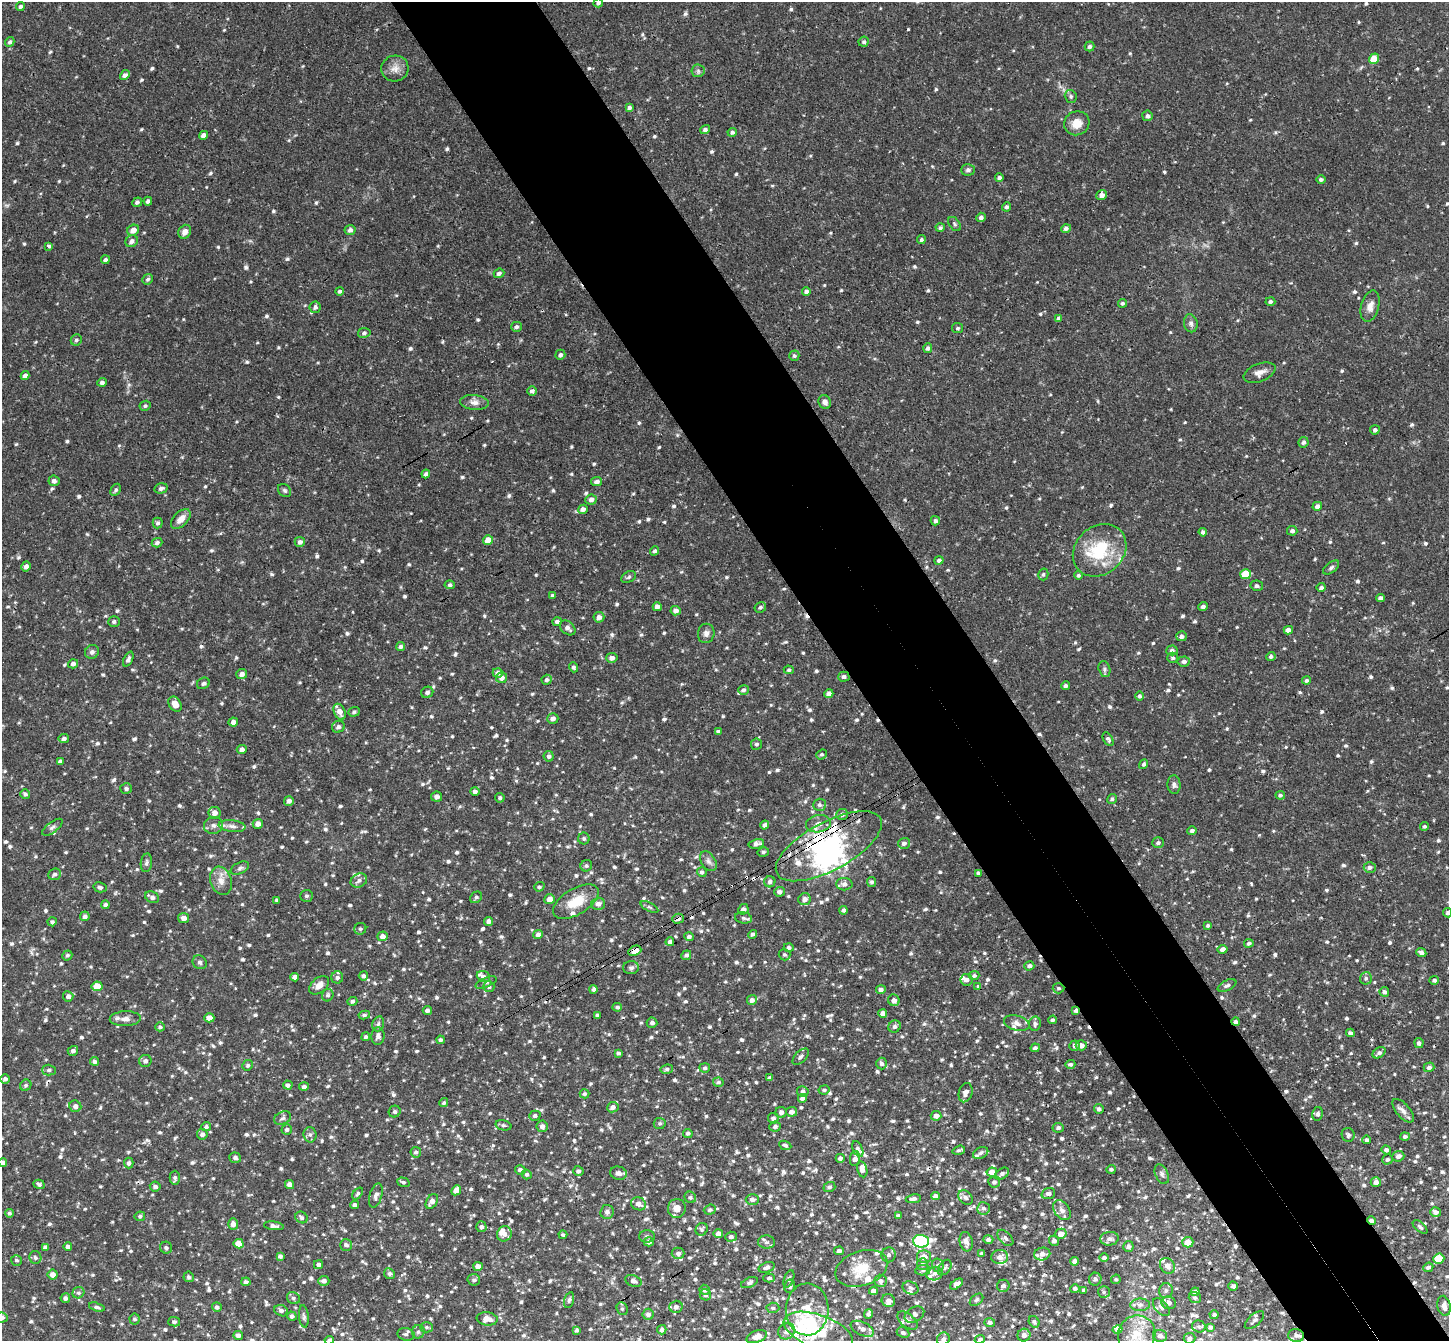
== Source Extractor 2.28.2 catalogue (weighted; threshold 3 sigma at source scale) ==
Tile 6 of 4 x 4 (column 2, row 2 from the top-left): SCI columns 1502-2948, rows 3002-4340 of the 5893 x 5868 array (HDU 1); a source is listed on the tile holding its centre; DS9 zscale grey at full resolution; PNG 1451 x 1343 px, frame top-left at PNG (2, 2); each listed source drawn as its Kron ellipse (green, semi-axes under 4 px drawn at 4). Shown black and unused: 10% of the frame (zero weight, under 3 of 4 exposures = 6% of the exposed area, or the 3 px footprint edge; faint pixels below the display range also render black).
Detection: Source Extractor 2.28.2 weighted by HDU 2 'WHT'; one run over the whole footprint, this tile lists its part. Background 0.032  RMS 0.0031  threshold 0.0139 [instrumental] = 3 sigma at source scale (4.5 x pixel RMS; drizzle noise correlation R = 1.50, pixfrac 1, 0.05/0.05 arcsec/px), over >= 5 px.
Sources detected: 1245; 1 too faint to see at this stretch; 5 inside a brighter object's white glare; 17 cosmic-ray / hot-pixel residue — neither listed nor drawn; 47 inside a brighter listed object's ellipse — not listed separately; of the other 1175, all 500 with FLUX_AUTO >= 0.63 (the completeness limit of this list) listed and drawn (675 fainter detections not listed), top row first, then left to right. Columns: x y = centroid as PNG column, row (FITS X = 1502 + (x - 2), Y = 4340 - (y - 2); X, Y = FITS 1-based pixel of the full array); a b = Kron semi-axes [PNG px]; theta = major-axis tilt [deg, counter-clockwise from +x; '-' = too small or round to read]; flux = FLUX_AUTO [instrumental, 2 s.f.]
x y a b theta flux
598 3 5 4 - 0.74
20 6 4 4 - 0.69
10 42 5 4 - 0.7
864 42 5 5 - 0.66
1089 46 5 5 - 0.85
1374 59 5 5 - 5.6
395 68 13 13 - 2.8
698 71 6 6 - 0.73
125 75 5 4 - 1
1071 96 7 6 - 0.72
629 107 4 4 - 0.76
1147 116 5 5 - 0.93
1077 123 13 12 - 3.7
705 130 5 4 - 1.1
732 132 4 4 - 0.85
204 135 5 4 - 1.5
968 170 7 6 - 0.89
999 177 4 4 - 0.85
1321 179 4 4 - 0.68
1102 195 5 4 - 1.4
148 201 4 4 - 0.84
137 202 5 4 - 0.83
1006 207 4 4 - 0.79
981 217 5 4 - 1.1
955 224 8 5 -54 0.65
940 228 4 4 - 0.73
1066 228 5 4 - 0.91
133 230 6 5 - 2.4
350 230 5 5 - 1
185 232 7 6 - 1.9
921 239 4 4 - 0.64
132 241 7 5 32 1.3
49 246 4 3 - 0.81
105 260 4 4 - 0.84
499 273 5 4 - 1.1
148 279 5 5 - 0.67
339 291 4 4 - 0.64
806 291 4 4 - 1
1270 302 5 4 - 0.67
1122 303 4 4 - 0.64
1370 306 16 9 75 2.4
315 307 6 5 - 0.87
1059 318 4 4 - 0.96
1191 323 9 7 -78 1.2
516 327 5 5 - 0.77
958 328 5 5 - 0.63
364 333 6 5 - 0.74
76 340 6 5 - 0.7
928 348 5 4 - 0.94
560 355 5 5 - 0.86
794 356 5 5 - 0.68
1260 373 17 9 21 2.4
25 376 4 4 - 1.4
102 382 5 4 - 0.95
532 391 5 5 - 1
474 402 14 7 -5 2
825 402 7 6 - 1.2
145 406 6 5 - 0.65
1375 430 5 4 - 0.96
1303 442 5 5 - 0.97
426 474 4 3 - 0.88
54 481 5 5 - 1.1
597 482 5 4 - 1.2
161 488 7 5 14 0.94
116 490 6 4 59 0.7
285 490 7 5 -46 0.67
591 500 6 5 - 1.1
1317 506 5 4 - 1.3
583 509 5 4 - 1.2
181 519 12 7 46 2.5
935 521 4 4 - 0.84
158 523 5 5 - 0.74
1292 531 5 5 - 1
1203 532 4 4 - 0.89
488 540 5 5 - 3.4
300 542 5 5 - 1.1
157 543 5 4 - 0.82
1100 550 29 24 43 17
655 551 5 4 - 0.71
939 560 4 4 - 1
26 566 5 4 - 1.4
1331 567 9 5 38 0.71
1043 574 6 5 - 0.69
1246 574 5 5 - 8.7
1078 575 4 4 - 0.65
629 577 8 5 28 0.74
450 585 5 4 - 0.66
1257 586 6 5 - 0.9
1321 587 4 4 - 0.78
553 595 4 4 - 0.81
1380 598 4 4 - 1.1
1203 606 4 4 - 1
657 607 4 4 - 1.3
760 607 6 5 - 0.67
676 611 5 4 - 1.8
599 617 5 5 - 1.4
114 622 5 5 - 0.76
557 622 4 4 - 1.1
568 628 9 6 -41 1.3
1288 630 4 4 - 1.5
706 633 10 8 79 1.4
1181 636 5 5 - 1.1
401 647 5 4 - 0.79
1172 650 5 5 - 0.98
92 652 7 6 - 0.99
1271 656 5 4 - 0.83
612 658 5 5 - 1.4
1173 658 5 5 - 0.69
128 659 8 4 64 1
1184 661 6 5 - 1.1
73 664 5 4 - 1.1
574 667 5 4 - 0.7
1104 669 8 5 -75 0.73
789 670 5 4 - 0.73
498 673 5 4 - 1
242 674 5 5 - 1.5
844 677 6 5 - 0.91
502 678 5 5 - 1.6
547 680 5 5 - 0.75
1306 680 4 4 - 0.78
203 683 7 5 31 0.74
1066 686 4 4 - 0.73
743 690 5 4 - 0.79
427 692 6 5 - 0.87
829 694 4 4 - 1.8
1139 696 4 4 - 0.71
175 704 8 6 -56 3.1
340 712 8 5 -66 2.3
354 712 6 4 20 0.71
553 719 6 5 - 1.2
233 722 5 4 - 1.4
338 727 6 6 - 1
718 732 4 3 - 0.71
64 738 5 4 - 0.93
1108 739 7 4 -59 0.81
757 744 5 5 - 0.79
242 749 5 4 - 1.2
822 754 6 4 40 0.65
549 756 5 5 - 0.91
60 762 4 4 - 1
1144 764 5 4 - 0.77
1174 785 9 6 -85 1
126 788 6 5 - 0.7
475 791 5 4 - 0.9
25 794 5 4 - 0.72
1280 795 4 4 - 0.65
437 797 5 5 - 1.1
500 798 5 4 - 0.66
1112 799 5 4 - 0.76
289 801 5 4 - 1.2
819 805 6 6 - 0.83
215 813 6 6 - 2.1
842 814 6 5 - 1
258 824 5 5 - 1.8
819 824 12 8 10 2.5
213 825 9 8 - 1.5
764 825 4 3 - 0.87
232 826 13 6 -7 1.6
1424 826 4 4 - 0.64
52 827 12 5 37 0.91
1192 831 5 4 - 0.93
584 839 6 5 - 0.7
904 843 6 5 - 1.1
1158 843 6 5 - 1
756 844 8 4 12 1.2
829 846 59 24 28 34
763 852 6 4 14 0.65
708 861 11 7 -58 1.4
146 863 9 5 83 0.81
586 866 6 5 - 0.71
1370 867 6 5 - 1
240 868 10 5 26 0.87
702 872 5 5 - 0.91
978 873 4 3 - 0.68
55 874 6 5 - 0.94
221 881 14 10 -69 2.9
359 881 8 6 25 1.3
770 882 5 5 - 1
872 882 5 4 - 0.68
844 884 8 6 -1 1.2
100 887 7 5 -13 0.78
539 887 5 4 - 0.69
780 892 5 5 - 1.1
307 896 6 6 - 0.72
152 897 7 5 -28 1.1
476 897 6 5 - 0.73
549 899 5 5 - 2
805 899 6 6 - 1.5
277 900 4 3 - 0.64
576 902 25 13 31 7.7
598 904 7 6 - 1.5
105 905 4 4 - 0.71
649 907 9 4 -27 0.64
743 909 5 5 - 1.5
843 910 4 4 - 0.93
1447 913 4 4 - 0.69
85 916 5 5 - 1
184 918 5 5 - 1.7
743 918 8 5 -10 0.85
678 919 6 5 - 1
488 921 4 4 - 0.99
52 922 4 4 - 0.67
1208 925 4 3 - 0.63
360 929 6 5 - 0.63
753 934 5 4 - 0.68
538 935 5 4 - 1.2
382 936 5 5 - 1.7
689 937 5 4 - 0.95
670 942 4 4 - 0.97
1249 943 4 4 - 0.89
789 947 5 4 - 0.83
1223 949 5 4 - 1.8
635 951 7 5 25 3.1
1421 953 5 4 - 1.2
67 955 5 5 - 0.66
686 955 5 4 - 0.98
784 955 6 5 - 0.66
200 962 7 6 - 0.87
1029 966 5 4 - 1.1
631 968 8 6 0 0.85
363 976 5 4 - 0.93
974 976 5 4 - 0.68
295 977 4 4 - 1.3
337 977 6 6 - 0.76
483 977 7 5 -23 1.1
1366 978 6 6 - 0.79
966 980 6 6 - 1.4
1434 980 5 4 - 0.81
486 982 11 4 23 0.83
319 985 11 7 41 2.3
1227 985 10 5 25 0.94
97 986 5 5 - 5.5
978 986 3 3 - 0.89
489 987 5 5 - 0.79
1058 988 6 5 - 0.66
593 989 4 4 - 0.89
881 989 5 4 - 1.1
1384 992 5 5 - 0.95
328 995 6 5 - 0.72
68 996 5 5 - 1.2
752 1000 5 5 - 1.2
894 1000 6 5 - 1.8
352 1001 5 4 - 0.79
617 1007 5 4 - 0.75
427 1010 4 4 - 1
1076 1011 4 3 - 0.91
883 1013 4 4 - 2
364 1015 6 4 10 0.66
598 1015 4 4 - 0.72
209 1018 5 4 - 3.1
125 1019 15 7 2 2
1052 1020 4 4 - 0.68
1236 1022 4 4 - 0.93
652 1023 5 5 - 1.1
1017 1023 13 7 -16 1.5
378 1024 7 5 73 0.87
1035 1024 7 6 - 1.1
894 1026 6 6 - 0.97
160 1027 4 4 - 0.68
1350 1033 4 4 - 0.93
378 1036 9 6 85 1.3
366 1037 4 4 - 0.67
440 1040 4 4 - 0.66
1419 1043 5 4 - 0.94
1081 1045 5 5 - 2.2
1074 1046 5 5 - 0.83
1035 1048 4 3 - 0.71
73 1051 5 5 - 0.98
618 1053 4 4 - 0.73
1379 1053 7 5 34 1.1
801 1057 10 5 45 0.86
94 1061 4 4 - 0.82
145 1061 6 6 - 1.1
882 1063 6 5 - 0.92
1070 1064 5 4 - 0.66
248 1065 5 5 - 0.76
1429 1067 5 5 - 1.1
705 1068 5 4 - 0.75
667 1069 6 4 10 0.67
49 1070 7 5 -1 0.76
769 1078 4 4 - 0.87
5 1079 5 4 - 1
718 1082 5 4 - 0.69
26 1085 6 5 - 0.64
288 1085 4 4 - 1
304 1087 5 4 - 0.93
824 1090 5 4 - 0.63
803 1091 6 5 - 0.93
966 1093 10 6 74 1.6
584 1094 5 4 - 0.66
802 1098 4 4 - 1
444 1103 4 4 - 0.63
75 1106 6 5 - 1.4
613 1107 6 5 - 1.2
1099 1109 5 5 - 1
1403 1111 14 6 -49 1.7
395 1112 6 5 - 0.81
781 1112 5 5 - 1.1
791 1112 5 5 - 1.6
1318 1114 7 5 80 0.85
535 1116 5 5 - 0.91
936 1116 5 5 - 1.7
283 1118 9 6 25 0.93
773 1118 5 5 - 1.1
660 1123 6 5 - 0.7
503 1125 8 5 -15 0.74
542 1126 6 5 - 1.3
206 1127 5 4 - 0.75
775 1127 6 5 - 0.78
1058 1128 5 5 - 0.84
287 1129 5 5 - 0.82
688 1133 5 4 - 0.69
202 1134 5 5 - 1.2
310 1135 7 6 - 0.9
1348 1135 7 6 - 0.69
1405 1136 4 4 - 0.85
1367 1140 4 4 - 0.77
785 1145 6 4 -24 0.71
858 1149 8 5 -65 0.9
959 1150 6 4 18 0.66
1386 1150 5 4 - 0.94
416 1152 5 5 - 0.9
981 1153 8 5 26 0.98
1398 1156 6 5 - 1.3
235 1158 6 5 - 0.9
840 1158 4 4 - 0.96
855 1159 7 5 84 1.8
1387 1159 5 5 - 0.69
3 1163 4 4 - 0.83
129 1163 5 4 - 1
862 1169 8 5 -78 1.9
1111 1169 5 4 - 0.64
520 1170 5 5 - 0.93
578 1171 5 5 - 1
992 1172 5 4 - 2.2
618 1173 8 6 -12 1.5
527 1174 5 4 - 0.65
1002 1174 8 5 34 0.96
1162 1174 10 6 -65 1.1
175 1178 7 5 -89 0.82
403 1182 6 4 -18 0.7
994 1182 6 5 - 0.9
1376 1182 5 5 - 1.7
39 1184 6 4 -15 0.68
290 1184 5 4 - 1.6
155 1187 5 5 - 1
829 1187 6 5 - 0.72
456 1190 5 4 - 2.4
1048 1193 7 5 20 1.4
358 1194 7 4 53 0.65
376 1195 12 6 74 1.4
935 1196 5 4 - 1.2
690 1197 6 5 - 0.7
966 1198 8 6 -45 1
752 1199 6 5 - 1.3
913 1199 7 4 8 0.95
432 1201 8 5 59 1.7
638 1204 7 6 - 2
355 1205 4 4 - 0.87
677 1208 9 9 - 2.7
983 1208 6 6 - 0.98
710 1210 6 5 - 0.68
1062 1210 11 7 -54 1.5
607 1212 7 7 - 1.1
1436 1212 5 4 - 1.2
9 1213 4 4 - 0.63
140 1216 5 4 - 0.72
898 1216 4 3 - 0.95
301 1217 6 5 - 0.75
1372 1221 4 3 - 1.4
233 1224 6 5 - 1.7
274 1226 10 4 -7 1.1
481 1227 5 5 - 0.87
1420 1227 9 4 -42 0.77
702 1229 6 6 - 0.67
504 1234 8 7 - 1.8
718 1234 4 4 - 2.2
1061 1234 6 5 - 2.3
563 1235 4 3 - 0.65
647 1236 8 6 1 0.82
731 1237 5 5 - 1
1005 1238 10 5 -47 0.86
1109 1239 9 6 5 1.4
988 1240 5 4 - 0.89
921 1241 8 6 -4 51
1054 1241 5 5 - 1.1
649 1242 5 4 - 1.6
766 1242 8 6 -3 1.1
966 1242 10 6 -79 1.6
1188 1242 5 5 - 3.4
239 1244 5 4 - 4.1
346 1245 6 5 - 1.1
1128 1246 5 5 - 0.91
45 1247 4 4 - 1.1
68 1247 4 4 - 1
166 1248 6 6 - 0.75
839 1251 5 4 - 0.86
678 1253 6 5 - 1
982 1254 4 3 - 0.85
1042 1254 8 6 12 1.7
889 1255 7 7 - 0.8
280 1256 4 4 - 0.8
924 1257 7 6 - 2.4
1000 1257 8 7 - 1.6
35 1258 6 6 - 0.82
1104 1258 5 4 - 0.75
1439 1259 5 5 - 11
16 1260 5 5 - 0.66
1075 1261 4 4 - 1.5
318 1264 4 4 - 0.83
922 1264 6 5 - 0.73
938 1265 7 6 - 0.79
478 1266 5 4 - 1.7
1167 1266 8 7 - 2.1
767 1267 8 5 18 1.1
945 1267 8 5 52 0.82
1428 1267 5 4 - 0.81
861 1268 27 17 19 8.5
923 1270 7 5 9 0.73
389 1274 5 5 - 0.79
934 1274 8 6 13 1.2
53 1275 5 5 - 2.2
189 1277 5 5 - 0.76
769 1278 5 4 - 0.84
789 1279 9 5 69 0.7
1095 1279 6 6 - 1.1
1116 1279 5 4 - 0.63
474 1280 6 5 - 0.8
324 1281 5 5 - 1.5
633 1281 8 5 -23 1.3
881 1281 6 6 - 1
246 1282 4 4 - 0.85
749 1283 9 5 23 0.86
957 1284 7 4 35 1.5
790 1286 7 5 80 0.93
1003 1286 6 6 - 1.2
1233 1286 5 4 - 0.95
910 1288 8 6 -25 0.94
1075 1288 5 4 - 0.85
704 1290 5 5 - 0.94
1084 1290 4 3 - 0.74
873 1291 4 4 - 1.3
1166 1291 7 6 - 1.1
1104 1292 6 6 - 0.63
1195 1292 4 4 - 1.2
78 1293 6 5 - 0.71
705 1295 6 5 - 0.79
65 1298 5 4 - 0.89
293 1298 7 5 -32 0.77
1195 1298 6 5 - 0.7
569 1300 8 4 74 0.73
977 1300 7 5 39 0.64
888 1301 7 6 - 1.2
1169 1303 7 6 - 1.5
1140 1305 10 6 1 1.3
1444 1306 10 6 -78 2
97 1307 8 4 -18 0.75
217 1307 5 4 - 0.9
676 1307 6 6 - 1.2
1161 1307 11 6 -50 1.1
773 1308 6 5 - 0.69
622 1309 6 5 - 0.69
807 1309 26 21 89 9
281 1311 7 5 -23 0.98
648 1314 5 5 - 1.2
868 1314 5 3 - 0.72
914 1314 10 7 30 1.2
1214 1315 4 4 - 0.82
292 1316 5 4 - 0.85
304 1316 11 5 -84 0.86
2 1317 5 5 - 1.1
135 1319 5 5 - 0.7
487 1319 10 6 -6 2.7
1254 1320 12 6 42 1
907 1321 12 6 -41 1.4
174 1322 6 4 -14 0.76
990 1322 5 4 - 0.72
1034 1322 6 5 - 0.66
1199 1326 7 6 - 0.78
426 1327 6 5 - 0.63
1210 1327 4 4 - 0.85
862 1329 12 6 -25 1.9
577 1330 4 3 - 0.66
662 1330 4 4 - 0.94
1118 1330 5 4 - 1.3
787 1331 8 7 - 1.7
418 1332 7 6 - 0.78
818 1332 36 17 -20 18
903 1333 7 5 -25 0.75
406 1334 8 6 -9 0.93
1137 1334 19 18 - 9.8
238 1335 5 4 - 1.1
1024 1335 6 6 - 1.4
1296 1335 8 6 -3 1
1160 1336 7 6 - 1.5
757 1337 11 6 20 2.9
1189 1338 6 5 - 1.2
943 1339 7 6 - 1.1
980 1339 5 4 - 0.66
329 1340 5 4 - 0.65
Overlapping masked pixels (flux is a lower limit): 9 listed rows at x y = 829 846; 576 902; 678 919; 635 951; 1058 988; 1076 1011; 1236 1022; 1372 1221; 818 1332
Isophote crosses this tile's border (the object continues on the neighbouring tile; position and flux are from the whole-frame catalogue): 10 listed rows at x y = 598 3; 1447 913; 3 1163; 2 1317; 818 1332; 1137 1334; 238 1335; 943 1339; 980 1339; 329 1340